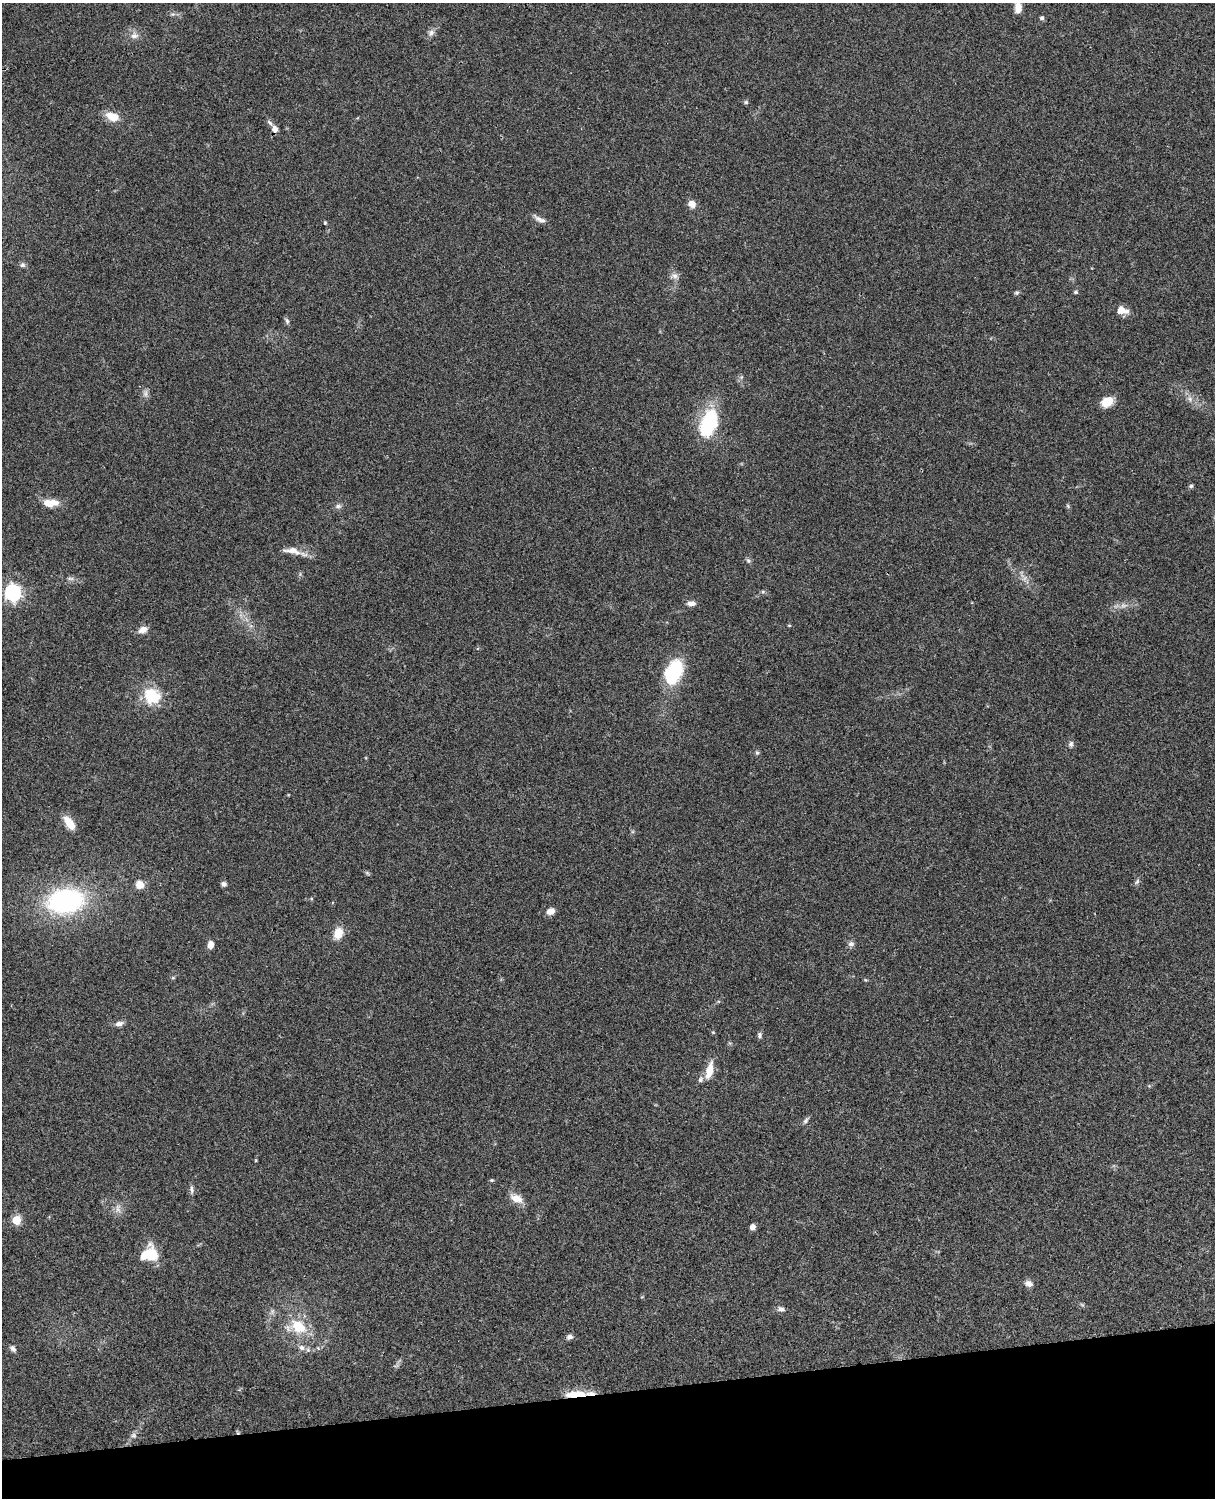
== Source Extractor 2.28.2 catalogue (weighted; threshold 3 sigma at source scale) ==
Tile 10 of 4 x 3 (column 2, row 3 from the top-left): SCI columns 1333-2545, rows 276-1771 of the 5088 x 4925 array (HDU 1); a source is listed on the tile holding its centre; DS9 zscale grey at full resolution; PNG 1217 x 1500 px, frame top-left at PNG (2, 3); no overlay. Shown black and unused: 7% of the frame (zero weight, under 3 of 4 exposures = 6% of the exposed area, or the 3 px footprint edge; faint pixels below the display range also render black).
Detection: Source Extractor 2.28.2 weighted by HDU 2 'WHT'; one run over the whole footprint, this tile lists its part. Background 0.0765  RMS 0.0057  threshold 0.0258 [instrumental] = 3 sigma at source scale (4.5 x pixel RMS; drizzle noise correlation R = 1.50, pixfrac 1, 0.05/0.05 arcsec/px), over >= 5 px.
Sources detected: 77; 2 too faint to see at this stretch — not listed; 4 inside a brighter listed object's ellipse — not listed separately; the other 71 listed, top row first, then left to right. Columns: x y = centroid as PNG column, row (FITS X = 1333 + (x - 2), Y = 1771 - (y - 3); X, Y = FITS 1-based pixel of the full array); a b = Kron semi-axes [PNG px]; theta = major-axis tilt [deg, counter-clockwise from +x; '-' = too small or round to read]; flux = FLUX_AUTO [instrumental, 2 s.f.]
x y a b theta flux
1018 7 13 8 88 5.6
173 14 7 5 10 1.2
1042 18 5 5 - 1.4
431 33 10 8 48 2.5
134 36 12 9 3 3.4
746 102 6 5 - 0.93
112 116 16 10 -20 8.1
270 123 9 5 -45 1.5
275 129 8 7 - 3.2
692 204 8 6 -29 5
539 219 18 6 -29 3.1
325 223 4 3 - 0.58
674 276 12 8 -5 2.6
1076 292 5 4 - 0.95
1017 293 6 5 - 0.97
1122 310 13 9 -13 5.9
287 321 9 5 -68 1.3
1190 399 9 7 -34 2.8
1107 402 12 9 32 9.4
709 422 30 16 71 41
1191 486 6 5 - 1
50 503 19 8 3 8.7
338 506 9 6 9 1.8
1068 506 6 4 -72 0.78
292 551 27 9 -9 7.1
748 561 7 5 -22 1.2
70 578 11 4 -5 1.5
763 592 6 5 - 1
12 593 7 6 - 190
691 603 10 6 -1 3.1
1124 605 11 7 6 2.9
789 625 4 4 - 0.56
251 626 7 4 -18 1.2
143 630 10 7 21 4.3
673 673 26 16 66 38
152 696 23 21 -33 18
1071 744 8 6 83 1.6
757 753 6 5 - 1
69 823 16 8 -55 9.1
367 873 7 4 -45 0.86
1137 882 9 5 53 1.3
224 884 6 5 - 1.6
140 885 8 8 - 6.2
66 901 28 19 9 110
550 911 10 7 25 3.6
338 933 14 10 67 7.7
851 944 8 7 - 1.9
210 945 7 6 - 4.3
173 978 6 4 1 0.67
119 1024 10 6 12 2.7
713 1032 5 4 - 0.64
759 1035 8 5 85 1.4
709 1070 19 8 76 9.5
806 1120 10 5 50 1.5
256 1160 5 3 - 0.48
492 1180 5 4 - 0.72
191 1190 13 5 -85 1.8
516 1198 18 10 -30 5.9
118 1209 15 7 -89 3.2
16 1220 5 5 - 24
753 1227 6 5 - 2.6
151 1254 18 14 -78 16
1029 1283 10 7 -21 3
781 1309 10 7 -13 2
298 1327 24 16 -11 19
569 1337 9 7 11 1.8
301 1347 10 7 -32 2.8
13 1349 9 5 -52 1.7
580 1394 19 10 -2 9.8
238 1432 6 4 -44 0.77
134 1435 8 7 - 1.7
Overlapping masked pixels (flux is a lower limit): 2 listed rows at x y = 580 1394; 238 1432
Isophote crosses this tile's border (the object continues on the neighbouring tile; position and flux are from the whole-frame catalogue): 1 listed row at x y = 1018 7
Unlisted compact peaks at least as high as the median listed source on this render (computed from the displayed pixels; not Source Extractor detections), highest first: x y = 22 265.